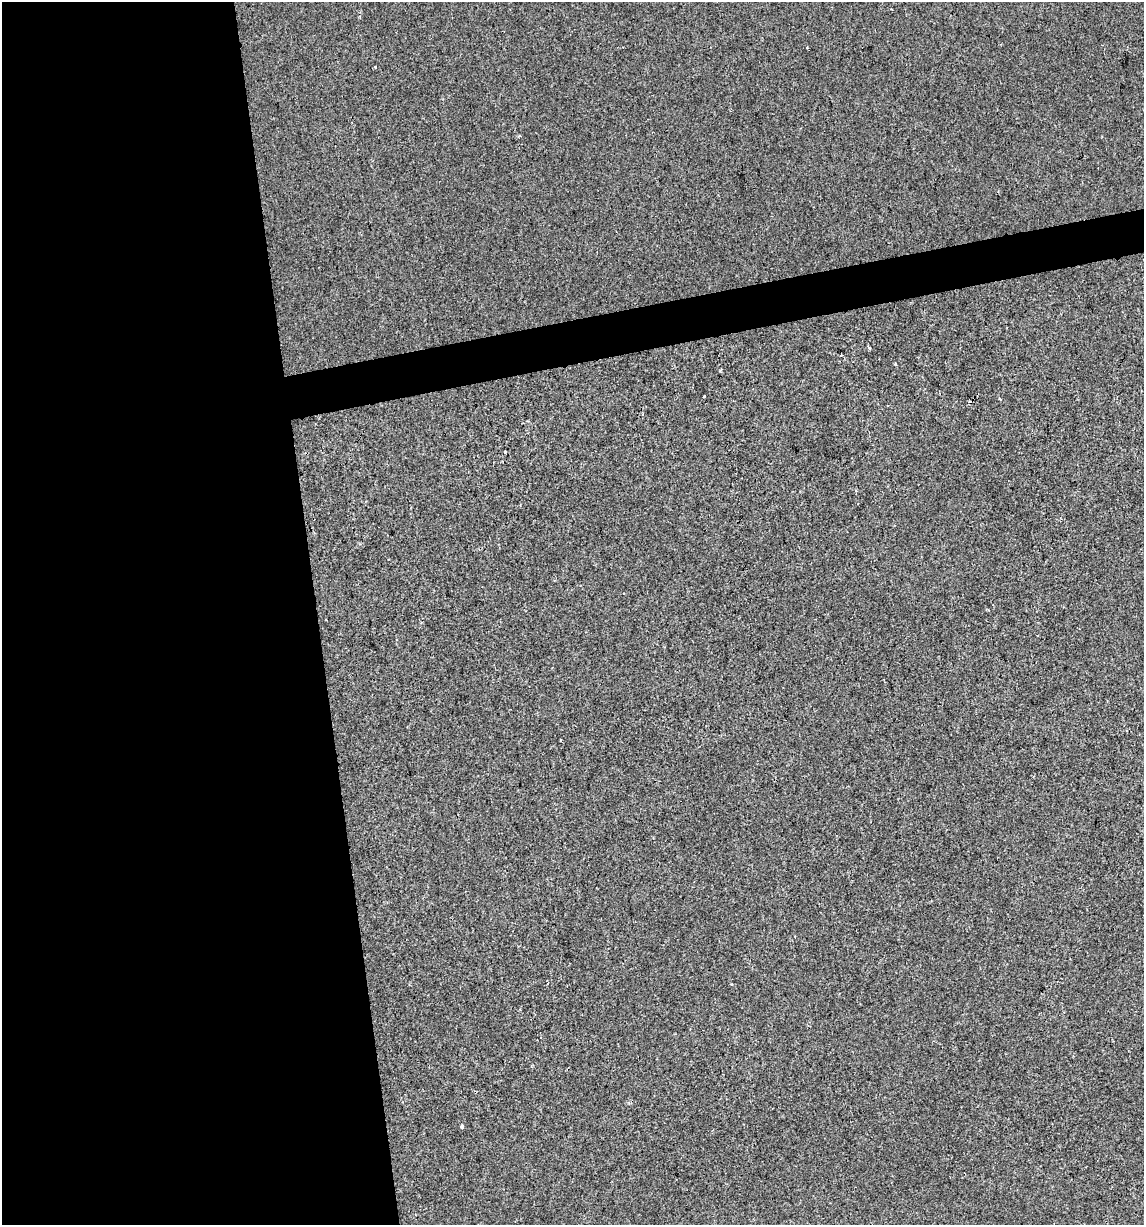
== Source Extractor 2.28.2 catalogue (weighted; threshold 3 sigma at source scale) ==
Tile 9 of 4 x 4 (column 1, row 3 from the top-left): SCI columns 29-1170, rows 1225-2447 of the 4671 x 4894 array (HDU 1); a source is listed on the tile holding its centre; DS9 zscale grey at full resolution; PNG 1146 x 1227 px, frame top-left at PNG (2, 2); no overlay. Shown black and unused: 30% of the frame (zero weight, under 2 of 3 exposures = <1% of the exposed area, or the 3 px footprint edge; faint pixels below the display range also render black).
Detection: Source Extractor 2.28.2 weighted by HDU 2 'WHT'; one run over the whole footprint, this tile lists its part. Background -4.44e-04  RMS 0.0042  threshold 0.0188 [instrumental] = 3 sigma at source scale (4.5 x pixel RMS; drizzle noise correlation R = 1.50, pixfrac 1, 0.0396/0.0396 arcsec/px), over >= 5 px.
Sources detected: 12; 2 cosmic-ray / hot-pixel residue — not listed; the other 10 listed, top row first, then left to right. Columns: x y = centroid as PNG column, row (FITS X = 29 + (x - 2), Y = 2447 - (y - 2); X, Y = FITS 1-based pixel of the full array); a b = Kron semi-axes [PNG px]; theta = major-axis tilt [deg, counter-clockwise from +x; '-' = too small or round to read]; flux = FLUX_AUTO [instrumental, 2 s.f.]
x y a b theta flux
375 66 3 3 - 1.6
520 136 5 3 - 0.44
870 348 4 3 - 0.52
841 355 3 2 - 0.54
895 364 3 3 - 0.51
704 396 3 2 - 0.44
1000 399 3 3 - 0.72
505 452 3 3 - 1.7
795 936 3 2 - 1.1
462 1127 4 3 - 0.79